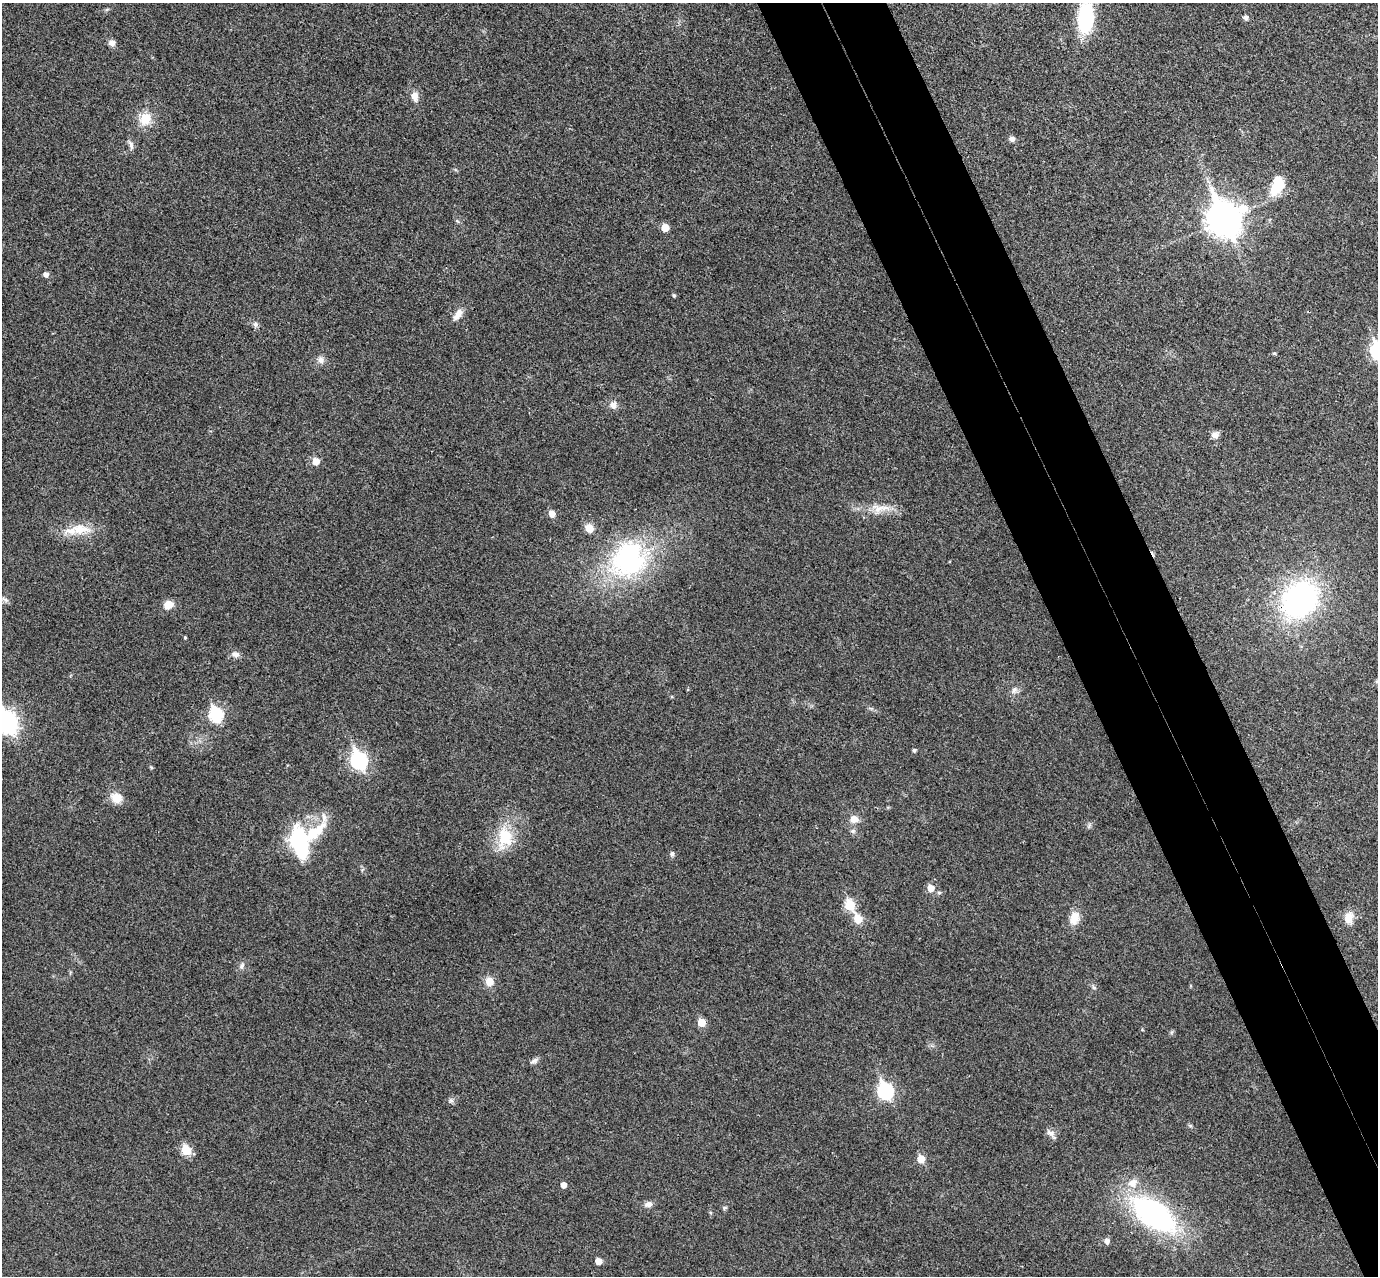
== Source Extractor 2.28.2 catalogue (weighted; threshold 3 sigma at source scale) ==
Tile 6 of 4 x 4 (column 2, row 2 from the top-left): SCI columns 1431-2806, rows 2724-3997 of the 5615 x 5574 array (HDU 1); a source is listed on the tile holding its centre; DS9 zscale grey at full resolution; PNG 1380 x 1278 px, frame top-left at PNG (2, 3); no overlay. Shown black and unused: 9% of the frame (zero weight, under 3 of 4 exposures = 6% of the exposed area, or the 3 px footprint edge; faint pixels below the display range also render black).
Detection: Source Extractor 2.28.2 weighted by HDU 2 'WHT'; one run over the whole footprint, this tile lists its part. Background 0.0328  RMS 0.0049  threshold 0.0219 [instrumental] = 3 sigma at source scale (4.5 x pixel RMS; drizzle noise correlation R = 1.50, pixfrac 1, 0.05/0.05 arcsec/px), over >= 5 px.
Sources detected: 66; all 66 listed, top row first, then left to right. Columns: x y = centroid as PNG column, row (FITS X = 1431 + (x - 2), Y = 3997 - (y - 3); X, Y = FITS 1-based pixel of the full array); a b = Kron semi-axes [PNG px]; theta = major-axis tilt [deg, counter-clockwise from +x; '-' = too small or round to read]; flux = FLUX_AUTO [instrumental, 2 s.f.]
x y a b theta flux
107 9 6 4 19 0.67
1085 18 25 13 86 40
1246 18 6 5 - 1.8
112 43 8 7 - 2.5
415 97 12 8 -77 3.6
145 119 17 14 62 8.8
1012 139 8 7 - 1.6
131 145 14 5 -70 1.7
1277 186 26 14 68 13
1224 219 13 12 - 840
665 228 5 5 - 7.5
46 274 5 5 - 2.3
674 295 4 4 - 0.71
458 314 17 8 56 4.1
255 324 8 7 - 1.4
1274 353 5 4 - 0.69
321 360 10 8 -58 2.6
613 405 9 9 - 3
1215 435 8 7 - 2.9
316 461 6 5 - 7
878 509 18 13 -6 7.1
552 514 6 5 - 4.8
589 528 11 9 -46 4.5
80 529 30 14 -4 12
628 559 42 36 56 78
5 599 11 5 -33 1.6
1300 599 40 32 45 100
168 605 11 9 27 5
185 638 4 3 - 0.53
235 654 10 8 -18 2.3
1014 689 9 6 49 1.8
216 714 8 6 -70 58
7 722 10 8 -66 260
914 750 5 4 - 1.1
359 760 9 7 -67 130
151 767 5 4 - 0.54
116 798 13 11 -27 6.6
854 819 10 9 - 4.2
853 831 7 6 - 1.2
505 838 32 21 84 18
301 840 27 20 56 83
672 854 6 6 - 1.4
930 888 6 6 - 5.1
939 893 5 5 - 0.84
850 905 7 6 - 23
1074 918 17 12 74 6.4
1349 918 14 10 87 5.2
858 919 7 6 - 11
242 966 9 6 47 1.6
489 982 11 9 -74 5
1094 987 6 5 - 0.9
701 1023 6 5 - 8.9
1172 1032 6 4 70 0.73
534 1061 11 6 29 1.6
885 1091 8 7 - 93
451 1100 7 4 -1 1.1
1050 1133 13 8 -29 2.4
186 1150 6 5 - 19
921 1159 6 5 - 9.3
1132 1183 15 11 28 5.9
563 1185 5 5 - 3.3
648 1204 9 7 8 2.5
724 1208 7 5 2 0.8
1153 1214 42 21 -36 120
1106 1241 5 5 - 2.4
598 1261 5 5 - 6.1
Overlapping masked pixels (flux is a lower limit): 2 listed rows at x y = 1300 599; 1153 1214
Isophote crosses this tile's border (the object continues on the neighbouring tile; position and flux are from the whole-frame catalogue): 2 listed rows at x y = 1085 18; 7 722